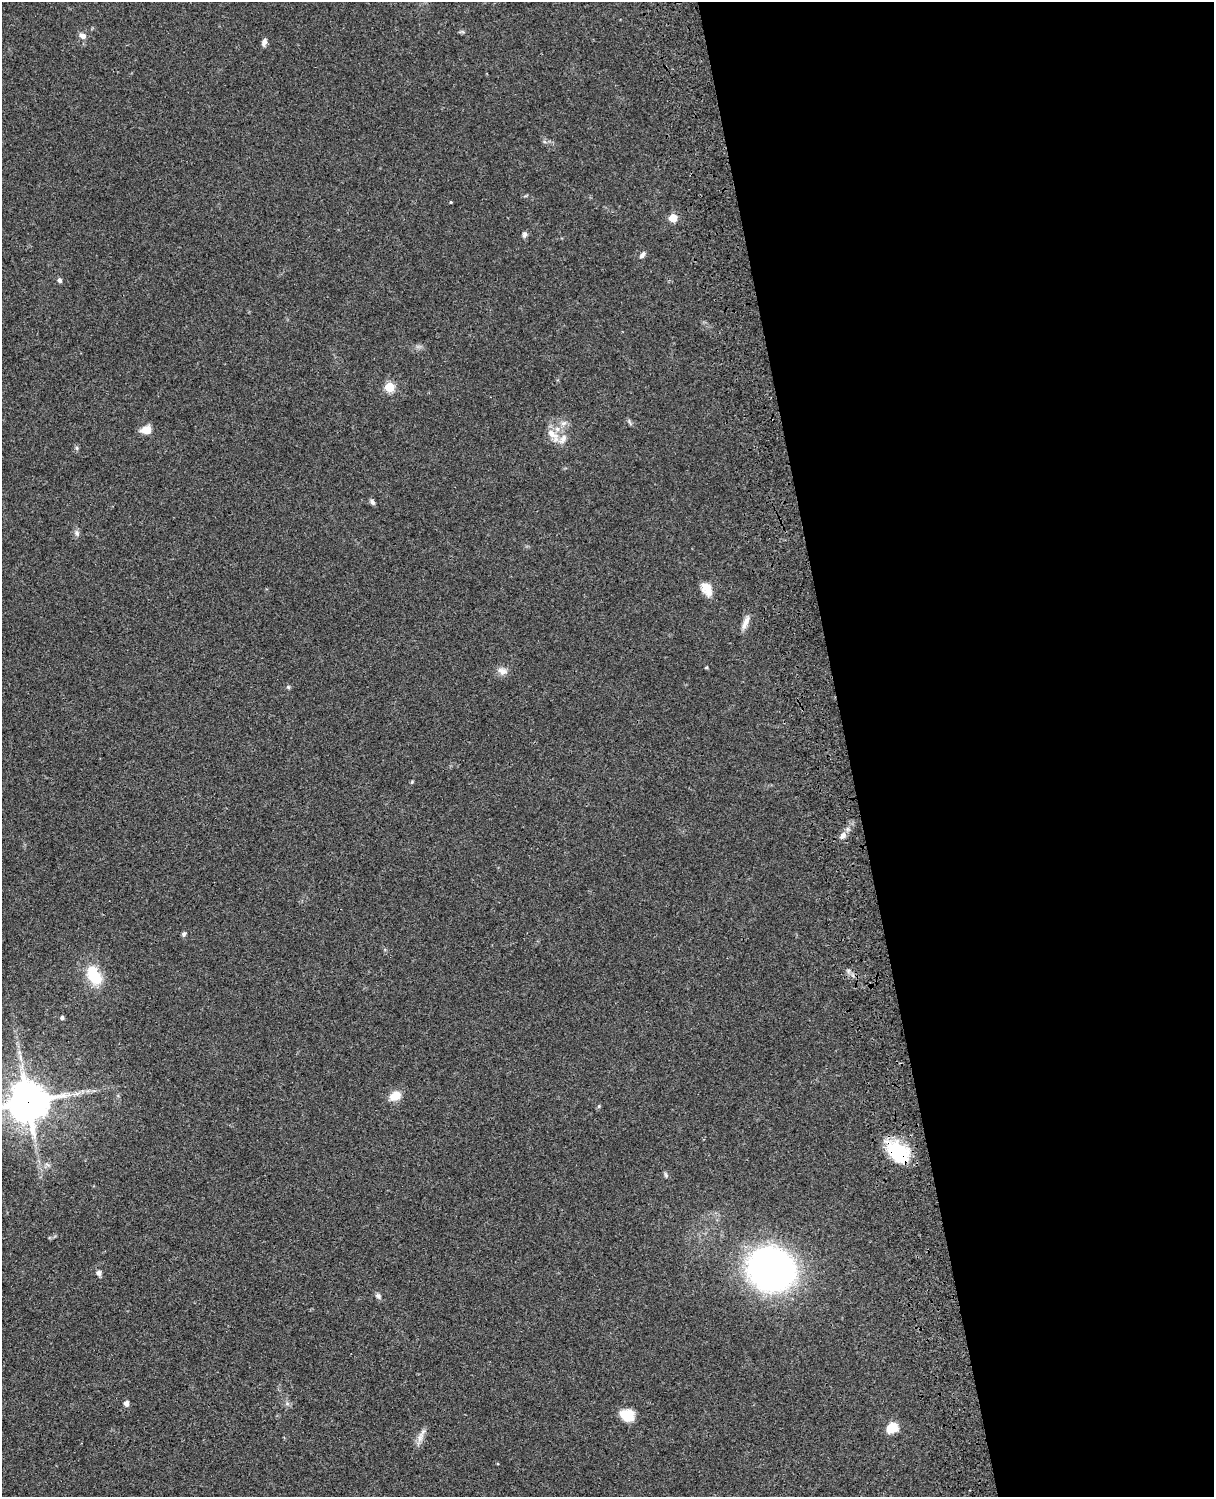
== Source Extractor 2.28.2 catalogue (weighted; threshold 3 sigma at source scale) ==
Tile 8 of 4 x 3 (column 4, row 2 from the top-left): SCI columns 3759-4970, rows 1774-3268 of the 5089 x 4929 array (HDU 1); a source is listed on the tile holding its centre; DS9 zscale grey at full resolution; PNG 1216 x 1499 px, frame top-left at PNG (2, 2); no overlay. Shown black and unused: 30% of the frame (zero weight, under 3 of 4 exposures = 6% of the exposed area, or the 3 px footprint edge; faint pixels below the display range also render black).
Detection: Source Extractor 2.28.2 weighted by HDU 2 'WHT'; one run over the whole footprint, this tile lists its part. Background 0.0781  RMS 0.006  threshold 0.0269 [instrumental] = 3 sigma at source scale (4.5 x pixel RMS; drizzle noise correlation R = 1.50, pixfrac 1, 0.05/0.05 arcsec/px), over >= 5 px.
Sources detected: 40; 3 inside a brighter listed object's ellipse — not listed separately; the other 37 listed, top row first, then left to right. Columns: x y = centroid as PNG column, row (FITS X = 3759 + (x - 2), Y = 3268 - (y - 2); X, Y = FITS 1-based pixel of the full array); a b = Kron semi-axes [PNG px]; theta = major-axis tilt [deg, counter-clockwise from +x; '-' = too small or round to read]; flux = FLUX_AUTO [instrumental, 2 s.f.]
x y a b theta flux
83 36 9 7 -27 2.8
264 42 10 5 74 2.2
451 202 3 3 - 0.54
673 218 5 5 - 18
524 234 8 6 71 1.6
642 255 10 5 52 1.8
60 280 6 5 - 1.6
390 387 5 5 - 31
146 430 9 7 7 7.7
553 435 23 9 -47 6.9
77 448 6 4 -88 0.98
372 502 7 5 -51 1.7
77 533 9 7 -67 1.8
706 587 15 13 -55 6.5
745 622 19 6 66 4.2
707 667 3 3 - 0.78
502 671 14 9 -17 3.7
288 687 5 5 - 0.86
412 782 5 4 - 0.62
843 835 12 8 55 3.2
184 934 6 5 - 1.2
94 976 23 14 -59 21
62 1018 4 4 - 1.6
77 1093 10 5 21 2.4
395 1096 14 10 31 7.3
28 1102 12 12 - 1700
599 1106 5 4 - 0.71
898 1152 28 18 -44 32
666 1175 7 4 -60 1
771 1269 28 26 -23 350
99 1273 6 6 - 2
378 1296 8 6 -46 1.8
126 1403 5 5 - 3.3
287 1403 6 5 - 1.3
627 1415 16 13 -16 9.8
892 1428 13 10 19 9.4
420 1438 20 7 71 4.1
Overlapping masked pixels (flux is a lower limit): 2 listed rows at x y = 28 1102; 898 1152
Isophote crosses this tile's border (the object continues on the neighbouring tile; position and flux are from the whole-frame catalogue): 1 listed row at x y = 28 1102